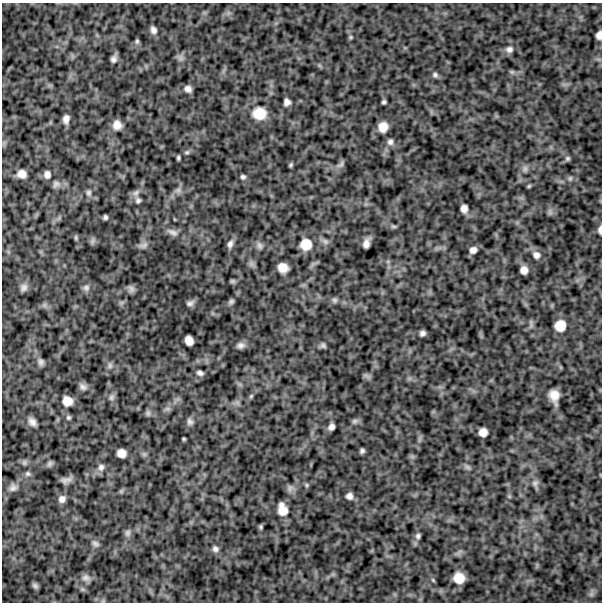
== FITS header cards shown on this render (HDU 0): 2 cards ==
NAXIS1  =                  600
NAXIS2  =                  600

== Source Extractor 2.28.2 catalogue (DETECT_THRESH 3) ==
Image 600 x 600 px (HDU 0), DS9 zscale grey, 1 PNG px = 1 image px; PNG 604 x 604 px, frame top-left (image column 1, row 600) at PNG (2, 3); no overlay
Background 840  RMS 250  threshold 743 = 3 sigma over >= 5 px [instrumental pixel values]
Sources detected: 110; all 110 listed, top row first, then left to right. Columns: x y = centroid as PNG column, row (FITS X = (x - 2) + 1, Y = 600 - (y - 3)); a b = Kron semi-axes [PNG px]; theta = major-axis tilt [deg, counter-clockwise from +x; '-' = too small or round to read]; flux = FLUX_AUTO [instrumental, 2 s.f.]
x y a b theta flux
153 30 9 7 -67 77000
599 35 7 5 82 92000
351 37 6 5 - 22000
137 41 8 5 81 33000
509 49 10 8 18 78000
180 58 9 8 - 63000
114 59 7 5 70 64000
512 72 6 5 - 29000
435 75 7 7 - 44000
188 89 7 6 - 80000
287 102 6 6 - 80000
384 102 4 4 - 34000
259 113 17 15 -3 310000
66 119 9 6 83 97000
117 125 9 8 - 140000
383 127 9 9 - 180000
390 142 8 7 - 63000
187 152 7 5 15 31000
178 158 4 3 - 28000
567 158 7 6 - 34000
291 165 5 3 - 26000
340 165 13 6 39 59000
525 169 9 7 89 52000
22 174 8 7 - 130000
47 174 9 8 - 85000
243 177 6 5 - 39000
570 178 7 6 - 35000
56 184 10 8 45 60000
529 186 5 4 - 21000
178 190 7 7 - 54000
89 193 9 7 86 54000
136 193 11 8 46 72000
138 200 7 7 - 46000
464 209 7 6 - 100000
550 212 8 5 -59 42000
105 217 4 4 - 37000
394 226 9 4 0 31000
600 230 9 4 87 55000
172 232 18 8 -23 110000
76 238 6 4 -90 25000
92 241 9 5 70 40000
325 241 10 7 -28 58000
366 243 9 5 73 100000
230 244 10 7 67 69000
306 244 13 13 - 260000
143 245 14 8 17 70000
259 246 11 6 -68 58000
473 250 8 7 - 84000
536 255 11 9 -38 100000
283 268 9 8 - 190000
524 270 7 6 - 110000
232 281 7 5 -15 27000
24 287 9 8 - 70000
86 288 9 9 - 66000
131 289 10 7 -63 57000
334 300 8 7 - 43000
231 302 7 5 32 37000
190 303 10 6 24 58000
44 305 7 5 90 33000
531 324 13 2 90 32000
560 326 10 9 - 240000
422 333 5 5 - 58000
189 340 8 7 - 140000
241 345 9 7 7 68000
323 345 7 6 - 47000
41 362 8 7 - 57000
110 366 9 6 89 52000
200 373 6 4 -23 54000
367 376 12 4 -24 38000
83 387 12 8 -37 70000
251 396 7 4 46 26000
554 396 12 8 -79 190000
111 397 9 7 62 55000
67 401 9 8 - 180000
167 409 9 4 -8 34000
148 413 8 7 - 40000
68 417 6 6 - 32000
355 421 8 6 2 43000
32 422 9 7 -51 90000
190 422 9 7 -72 56000
331 427 6 5 - 75000
483 432 7 7 - 130000
184 439 3 2 - 18000
362 451 4 4 - 37000
121 453 8 7 - 140000
24 463 7 7 - 40000
50 464 9 6 46 38000
101 467 10 8 64 78000
467 467 10 5 -38 42000
28 474 7 7 - 44000
66 480 13 6 13 81000
535 483 10 7 45 54000
307 485 6 5 - 25000
13 488 11 9 28 83000
290 488 10 8 76 64000
121 491 7 5 45 27000
349 496 6 6 - 78000
509 496 6 4 -19 20000
62 499 9 7 55 90000
282 509 11 8 -76 210000
261 527 5 4 - 27000
128 533 10 8 75 57000
418 536 7 7 - 48000
95 544 11 7 -32 60000
215 549 8 8 - 62000
86 578 12 9 -22 82000
459 578 10 9 - 250000
433 580 7 4 -46 22000
35 586 7 5 -41 44000
591 594 7 6 - 44000
At the frame edge (FLAGS 8, measured only in part): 2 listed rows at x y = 599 35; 600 230